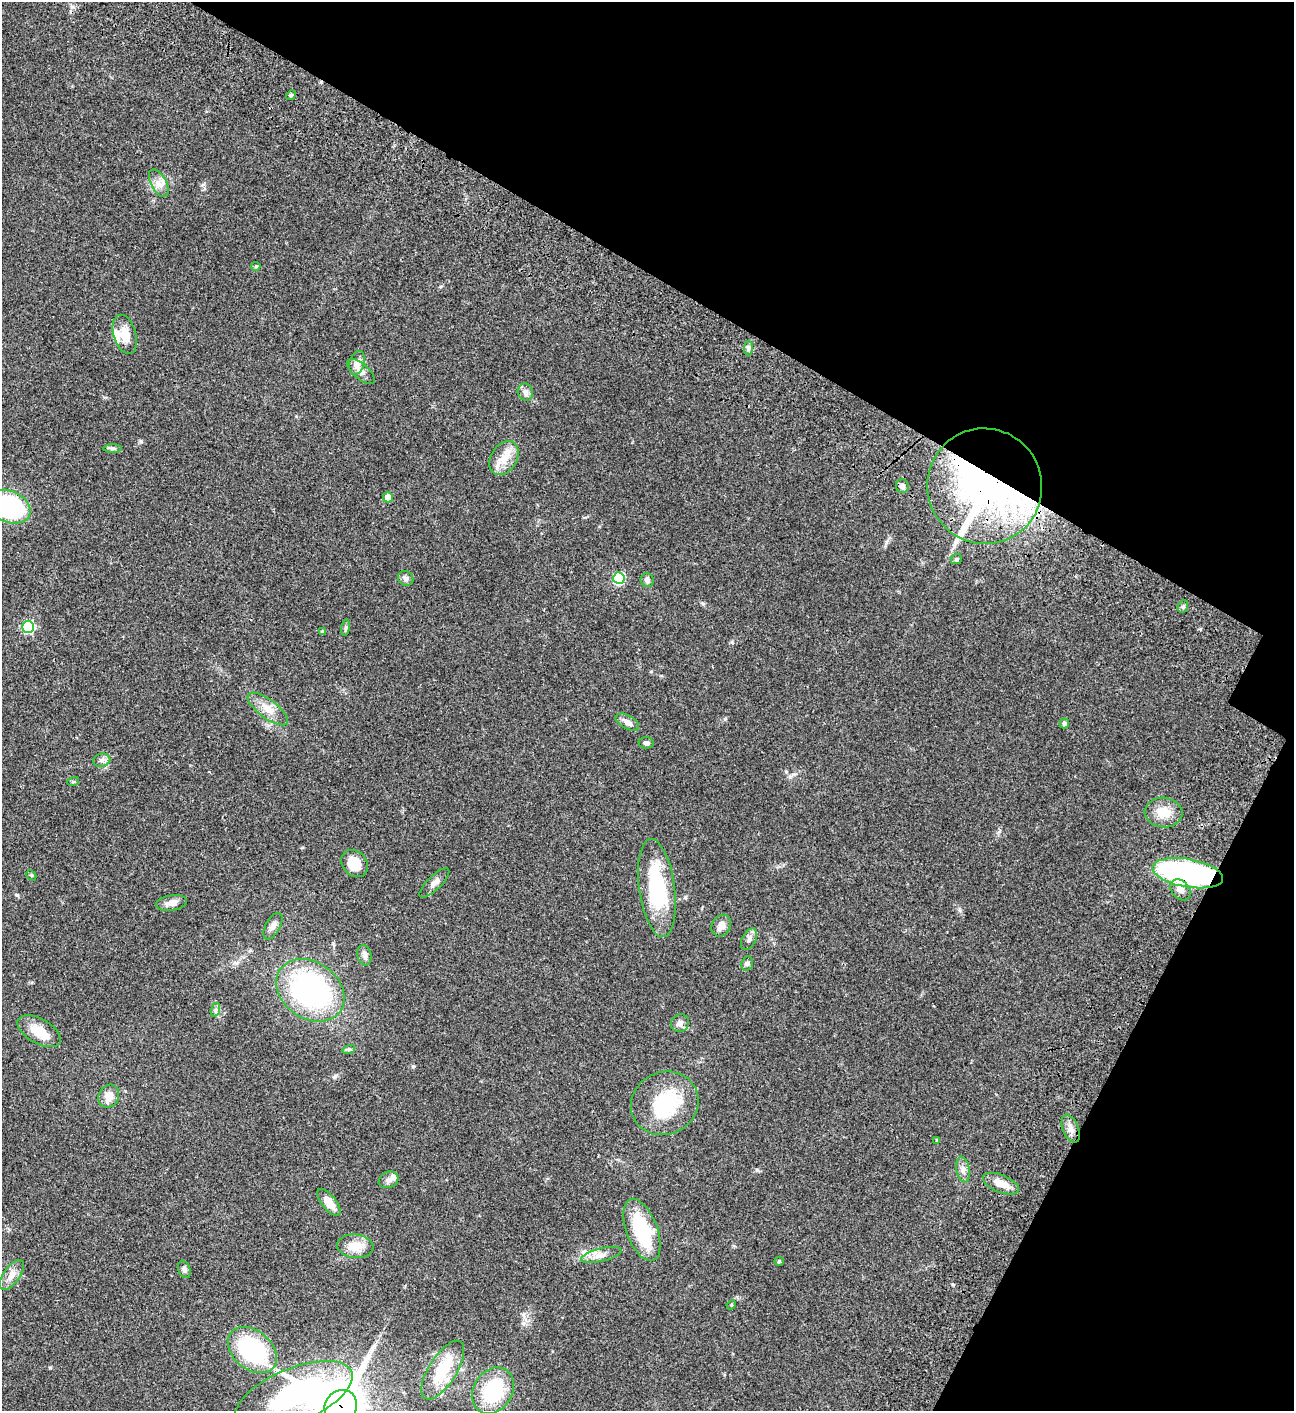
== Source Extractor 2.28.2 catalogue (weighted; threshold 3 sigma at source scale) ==
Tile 8 of 4 x 4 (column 4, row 2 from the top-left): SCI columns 4382-5673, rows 3023-4431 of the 6051 x 6048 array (HDU 1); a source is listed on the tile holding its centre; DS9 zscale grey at full resolution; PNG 1296 x 1413 px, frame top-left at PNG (2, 2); each listed source drawn as its Kron ellipse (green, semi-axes under 4 px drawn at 4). Shown black and unused: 27% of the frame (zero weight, under 3 of 4 exposures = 13% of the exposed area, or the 3 px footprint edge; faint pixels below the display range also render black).
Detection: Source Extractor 2.28.2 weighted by HDU 2 'WHT'; one run over the whole footprint, this tile lists its part. Background 0.0643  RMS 0.0059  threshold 0.0264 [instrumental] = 3 sigma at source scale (4.5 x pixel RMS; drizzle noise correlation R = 1.50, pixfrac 1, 0.05/0.05 arcsec/px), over >= 5 px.
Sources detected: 72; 2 inside a brighter object's white glare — neither listed nor drawn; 4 inside a brighter listed object's ellipse — not listed separately; the other 66 listed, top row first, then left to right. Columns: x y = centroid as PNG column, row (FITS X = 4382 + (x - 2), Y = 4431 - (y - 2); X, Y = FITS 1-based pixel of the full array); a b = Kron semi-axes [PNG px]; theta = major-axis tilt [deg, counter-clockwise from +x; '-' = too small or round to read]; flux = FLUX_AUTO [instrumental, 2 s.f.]
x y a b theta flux
291 95 5 4 - 0.67
159 183 15 7 -62 4
256 266 4 4 - 0.69
125 334 20 11 -73 7.3
748 348 7 4 89 1.3
357 363 12 7 74 4.2
361 372 17 7 -41 3.4
525 392 9 7 -71 2.7
112 448 9 4 0 1.2
504 458 18 13 58 8.1
902 486 6 6 - 1.7
985 486 58 57 - 280
388 497 5 5 - 5.1
9 507 22 15 -25 68
956 559 6 4 22 0.9
406 578 8 7 - 1.7
619 578 6 5 - 41
647 580 7 6 - 1.9
1183 607 6 5 - 0.97
28 627 6 6 - 50
346 628 8 4 82 1.1
323 632 4 3 - 1.4
268 709 24 9 -37 6.8
627 722 13 6 -29 3.2
1064 723 5 5 - 1.2
646 743 7 5 -4 1.5
102 760 9 6 14 1.8
73 782 6 4 18 0.59
1164 812 19 15 -5 9.1
355 864 15 12 -47 10
1188 873 35 14 -10 110
31 875 5 4 - 0.69
434 883 20 7 44 3.2
657 888 49 18 -82 43
1180 890 12 8 -49 4.2
171 903 15 7 9 3.8
273 926 15 7 61 2.7
721 926 11 9 57 4.1
749 939 12 6 62 2.2
364 955 10 7 -79 2.3
747 963 7 5 70 1.1
310 990 37 28 -35 110
215 1010 7 4 71 1.1
680 1023 9 8 - 2.5
39 1031 24 12 -30 11
349 1049 6 4 17 0.85
109 1096 12 10 62 5.1
665 1103 34 31 27 33
1071 1129 15 8 -68 3.8
937 1140 3 3 - 0.49
963 1170 13 6 -81 2.8
389 1180 10 8 22 2.4
1001 1184 19 8 -22 6.9
329 1202 16 7 -51 6.5
642 1230 33 15 -69 36
355 1246 18 11 -6 8.3
601 1255 20 6 14 4.6
779 1261 5 4 - 0.68
184 1269 9 6 -68 1.5
12 1275 17 8 54 4.4
731 1305 5 4 - 0.51
252 1350 27 19 -40 58
443 1370 34 14 58 22
493 1391 24 19 59 41
294 1396 62 27 23 130
341 1406 17 15 48 2800
Overlapping masked pixels (flux is a lower limit): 4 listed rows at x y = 985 486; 1188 873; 294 1396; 341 1406
Isophote crosses this tile's border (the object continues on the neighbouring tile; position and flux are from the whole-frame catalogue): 3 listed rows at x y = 9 507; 294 1396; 341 1406
Unlisted compact peaks at least as high as the median listed source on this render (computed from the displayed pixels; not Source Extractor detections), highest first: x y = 413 1066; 17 895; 50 1368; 141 441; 757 1170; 732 642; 703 604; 334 1077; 953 1285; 960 910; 790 777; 725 719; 651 671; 999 832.